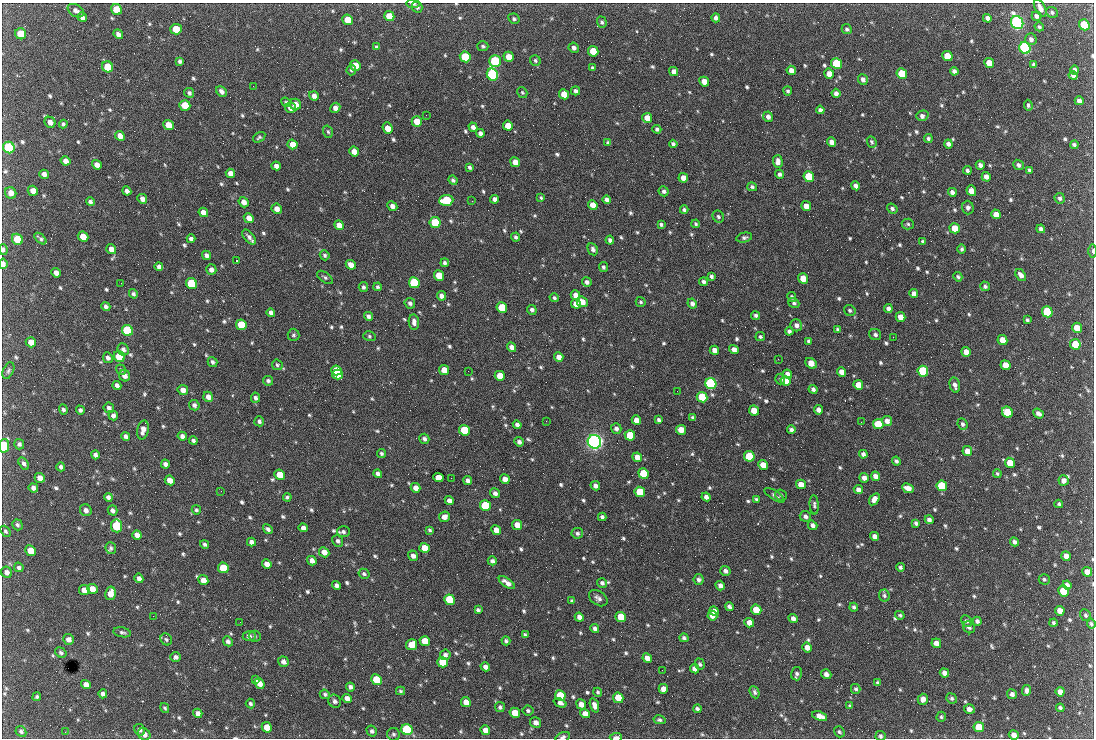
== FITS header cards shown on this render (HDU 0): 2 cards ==
NAXIS1  =                 1092 /fastest changing axis
NAXIS2  =                  736 /next to fastest changing axis

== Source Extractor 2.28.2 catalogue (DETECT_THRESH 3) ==
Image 1092 x 736 px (HDU 0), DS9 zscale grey, 1 PNG px = 1 image px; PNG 1096 x 740 px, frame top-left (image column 1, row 736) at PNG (2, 3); each listed source drawn as its Kron ellipse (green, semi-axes under 4 px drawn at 4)
Background 1860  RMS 40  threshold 120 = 3 sigma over >= 5 px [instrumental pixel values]
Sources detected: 819; of the 819, the 500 brightest by FLUX_AUTO listed and drawn (319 fainter detections omitted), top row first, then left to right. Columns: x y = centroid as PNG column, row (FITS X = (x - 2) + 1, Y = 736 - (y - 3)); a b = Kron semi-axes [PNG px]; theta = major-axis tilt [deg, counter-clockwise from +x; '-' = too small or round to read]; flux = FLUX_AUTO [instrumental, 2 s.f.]
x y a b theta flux
413 4 6 3 -7 8.1e+03
417 7 6 5 - 7.2e+03
1040 8 9 5 -62 1.6e+04
117 10 6 5 - 7.3e+04
76 11 9 6 -30 1.2e+04
1052 12 6 5 - 6.3e+03
389 16 5 5 - 5.0e+04
1036 16 5 4 - 8.5e+03
82 17 5 4 - 1.1e+04
716 18 4 4 - 1.0e+04
987 18 4 4 - 1.2e+04
514 19 6 5 - 5.6e+03
348 20 5 5 - 5.5e+04
602 22 6 4 -71 5.4e+03
1017 23 7 6 - 1.1e+06
1084 25 6 5 - 1.5e+05
1039 27 5 4 - 5.1e+03
176 29 6 5 - 4.7e+04
847 29 5 5 - 5.5e+03
21 34 6 5 - 7.3e+04
118 34 5 4 - 1.1e+04
1031 39 6 5 - 1.0e+04
483 46 5 5 - 4.9e+03
376 47 4 4 - 4.9e+03
574 48 5 4 - 9.5e+03
1025 48 6 5 - 7.5e+05
593 51 5 5 - 5.7e+04
947 56 5 5 - 5.4e+04
465 57 5 5 - 1.6e+05
509 57 5 5 - 3.7e+04
180 61 4 4 - 6.3e+03
495 61 6 5 - 2.6e+05
535 61 6 5 - 5.5e+03
989 63 5 4 - 5.5e+04
836 64 5 5 - 1.9e+05
1034 64 4 3 - 5.4e+03
355 65 6 5 - 4.4e+04
108 67 6 5 - 7.5e+04
592 68 4 3 - 4.8e+03
351 70 5 4 - 5.0e+03
791 70 5 4 - 1.9e+04
1075 70 5 4 - 1.1e+04
674 71 5 4 - 1.5e+04
954 71 4 4 - 9.7e+03
829 74 5 5 - 2.6e+04
902 74 5 5 - 8.9e+04
492 75 6 5 - 5.5e+05
1073 75 4 4 - 8.7e+03
863 79 5 5 - 1.0e+04
704 82 5 4 - 3.0e+04
253 86 2 2 - 1.9e+04
221 91 6 4 -46 1.1e+04
575 91 4 4 - 8.5e+03
788 91 4 4 - 5.3e+03
522 92 6 4 -57 4.6e+03
189 93 5 4 - 7.7e+03
836 93 5 4 - 9.8e+03
564 94 5 5 - 4.0e+04
314 96 5 4 - 1.2e+04
1079 101 4 4 - 1.1e+04
286 102 5 4 - 4.8e+03
295 104 6 5 - 2.0e+04
185 105 5 5 - 6.0e+04
1028 105 5 4 - 4.9e+03
290 108 5 5 - 1.3e+04
335 108 5 4 - 1.3e+04
820 110 4 4 - 8.8e+03
426 115 2 2 - 6.1e+03
922 116 6 5 - 1.1e+04
768 117 5 4 - 1.0e+04
647 118 5 5 - 3.0e+04
417 121 5 5 - 4.9e+04
50 122 6 5 - 1.5e+04
63 124 4 3 - 5.4e+03
168 125 5 5 - 3.7e+04
508 126 5 5 - 3.3e+04
473 127 5 4 - 1.2e+04
388 128 6 4 -68 2.8e+04
657 129 4 4 - 6.0e+03
328 132 6 4 -72 4.7e+03
480 133 4 4 - 1.1e+04
120 136 5 4 - 2.0e+04
259 137 7 4 33 5.3e+03
928 138 4 4 - 6.0e+03
831 142 5 4 - 1.6e+04
872 142 6 4 -67 5.1e+03
608 143 4 4 - 4.7e+03
292 144 5 4 - 2.6e+04
673 144 4 4 - 6.8e+03
948 144 4 4 - 9.0e+03
1074 145 4 3 - 5.2e+03
9 147 6 5 - 2.6e+05
354 152 5 4 - 2.2e+04
65 161 5 4 - 1.5e+04
778 161 6 5 - 1.6e+04
515 162 5 4 - 2.7e+04
97 165 5 4 - 1.6e+04
980 165 4 4 - 1.0e+04
1018 165 6 5 - 7.9e+03
276 166 4 4 - 1.2e+04
470 167 4 3 - 5.4e+03
967 170 4 4 - 6.6e+03
1029 170 4 3 - 6.9e+03
230 173 5 4 - 2.0e+04
44 174 5 4 - 1.2e+04
780 174 4 4 - 7.7e+03
809 177 5 5 - 1.4e+05
986 177 5 4 - 1.3e+04
683 178 5 4 - 1.8e+04
453 180 5 4 - 5.7e+03
856 186 4 4 - 1.3e+04
752 187 5 4 - 5.8e+03
33 191 5 4 - 1.9e+04
127 191 4 4 - 1.0e+04
664 191 5 5 - 7.7e+03
971 191 5 4 - 2.4e+04
952 192 5 4 - 1.0e+04
11 193 6 5 - 2.1e+04
541 198 4 3 - 4.6e+03
1060 198 5 5 - 6.8e+03
142 199 5 4 - 1.1e+04
494 199 4 4 - 1.0e+04
446 200 7 5 5 1.6e+05
607 200 4 4 - 1.0e+04
472 201 2 2 - 8.4e+03
90 202 4 4 - 7.6e+03
244 202 5 4 - 1.8e+04
593 205 5 4 - 3.2e+04
392 206 5 4 - 1.2e+04
806 206 5 4 - 3.1e+04
968 208 7 6 - 9.0e+03
277 209 5 5 - 1.7e+04
892 209 5 4 - 6.2e+03
684 210 4 4 - 9.3e+03
203 212 5 4 - 1.7e+04
996 214 5 4 - 2.6e+04
718 217 6 5 - 5.8e+03
249 218 5 4 - 2.2e+04
435 223 5 5 - 1.4e+05
661 224 4 4 - 4.9e+03
696 224 4 3 - 4.8e+03
908 224 6 5 - 5.1e+03
339 225 5 4 - 2.4e+04
955 228 5 5 - 5.4e+04
1041 229 4 4 - 8.3e+03
83 237 5 5 - 3.2e+04
249 237 9 5 -51 1.1e+04
516 237 4 4 - 6.0e+03
744 238 8 4 14 6.7e+03
17 239 6 5 - 9.6e+04
40 239 7 3 -43 6.2e+03
191 239 4 4 - 8.8e+03
610 240 4 4 - 7.4e+03
923 241 4 3 - 5.3e+03
3 249 5 4 - 7.3e+03
111 249 5 4 - 1.8e+04
593 249 6 5 - 8.6e+03
962 249 4 4 - 5.4e+03
1093 251 7 3 -90 4.8e+03
207 255 5 4 - 9.1e+03
325 255 5 4 - 5.5e+03
236 261 3 2 - 1.1e+05
445 263 4 4 - 6.6e+03
3 264 5 3 - 1.2e+04
351 265 5 4 - 2.0e+04
159 267 4 4 - 9.5e+03
603 267 5 4 - 5.7e+03
211 270 5 5 - 1.2e+04
56 273 5 4 - 1.5e+04
1021 275 6 4 -52 1.4e+04
439 276 5 5 - 5.4e+04
711 276 4 3 - 6.0e+03
325 277 9 5 -36 6.0e+03
958 277 5 4 - 5.2e+03
803 278 5 5 - 3.9e+04
587 282 5 4 - 8.6e+03
703 282 4 4 - 7.8e+03
121 283 2 2 - 9.0e+03
414 283 5 5 - 2.5e+05
192 284 6 5 - 2.0e+05
985 286 5 5 - 6.3e+03
363 287 5 4 - 5.8e+03
377 287 4 4 - 5.0e+03
914 293 4 4 - 9.8e+03
133 294 5 4 - 6.0e+03
575 295 5 4 - 1.6e+04
441 296 5 4 - 1.1e+04
792 297 5 4 - 5.8e+03
554 298 4 4 - 5.7e+03
582 302 6 5 - 2.7e+04
641 302 5 5 - 4.6e+03
410 303 5 5 - 7.6e+03
692 303 5 4 - 9.3e+03
794 303 6 4 -38 6.2e+03
576 304 5 4 - 2.4e+04
106 306 5 4 - 7.4e+03
502 307 5 5 - 8.1e+04
888 309 4 4 - 9.8e+03
532 310 5 4 - 8.6e+03
850 310 6 5 - 5.8e+03
1047 312 5 5 - 2.5e+05
271 313 4 4 - 1.1e+04
756 315 4 4 - 6.2e+03
368 316 4 4 - 8.3e+03
900 317 5 4 - 2.6e+04
1027 320 4 3 - 5.3e+03
414 322 8 5 -83 1.2e+04
241 325 5 5 - 8.6e+04
796 325 6 5 - 1.1e+04
1077 328 5 5 - 4.1e+04
838 329 4 3 - 5.3e+03
127 331 6 5 - 3.0e+05
789 331 4 4 - 7.8e+03
294 335 6 6 - 5.6e+03
875 335 6 5 - 6.7e+03
369 336 6 5 - 4.9e+03
760 337 5 4 - 5.4e+03
893 337 2 2 - 1.5e+04
1002 340 5 5 - 3.3e+04
809 341 4 3 - 5.8e+03
31 342 5 5 - 2.5e+04
1075 344 5 5 - 9.0e+04
512 347 5 4 - 1.7e+04
123 349 6 5 - 9.2e+03
734 349 5 4 - 1.5e+04
714 350 5 4 - 1.6e+04
966 352 5 4 - 2.3e+04
119 356 6 5 - 1.1e+05
559 357 5 4 - 1.9e+04
108 358 5 5 - 1.1e+04
778 359 2 2 - 1.2e+04
212 362 5 4 - 6.1e+03
811 363 6 4 -38 3.4e+04
277 365 5 5 - 5.0e+03
1005 365 5 4 - 3.4e+04
121 370 5 4 - 4.7e+03
336 370 5 4 - 6.7e+04
444 370 5 5 - 3.7e+04
8 371 9 5 65 6.4e+03
468 371 2 2 - 5.5e+03
923 371 5 5 - 2.6e+05
842 372 5 4 - 2.3e+04
787 374 4 4 - 1.3e+04
337 375 5 5 - 7.4e+04
124 376 6 5 - 1.5e+04
500 376 5 5 - 4.4e+04
780 379 5 5 - 6.5e+03
268 381 5 4 - 6.4e+03
786 381 5 4 - 2.5e+04
711 384 6 5 - 6.4e+05
117 385 5 4 - 9.3e+03
858 385 5 5 - 3.2e+04
955 385 8 5 -77 1.1e+04
813 389 4 4 - 7.5e+03
183 390 5 5 - 1.6e+04
677 391 2 2 - 5.8e+03
208 397 5 4 - 2.0e+04
702 397 5 5 - 1.6e+05
255 398 5 4 - 7.3e+03
194 405 5 5 - 8.0e+03
109 408 5 5 - 9.2e+03
63 410 5 4 - 6.1e+03
80 410 5 4 - 7.4e+03
818 410 5 4 - 1.1e+04
754 411 5 5 - 3.7e+04
1007 412 6 5 - 9.5e+04
1038 413 6 4 -37 1.1e+04
113 415 5 4 - 8.9e+03
693 417 4 3 - 6.0e+03
636 420 5 4 - 2.2e+04
659 420 4 3 - 6.6e+03
259 421 5 5 - 7.1e+03
546 421 2 2 - 6.9e+03
887 421 5 5 - 1.3e+04
861 422 2 2 - 7.0e+03
878 424 5 5 - 9.3e+04
962 424 6 4 -65 7.2e+03
517 425 4 4 - 1.0e+04
616 429 5 5 - 9.8e+03
143 430 10 5 78 1.8e+04
464 430 5 5 - 1.3e+05
681 430 5 5 - 3.2e+04
791 430 4 4 - 9.0e+03
630 435 5 5 - 1.0e+05
126 436 4 4 - 9.1e+03
182 436 5 4 - 1.1e+04
424 439 5 5 - 7.9e+03
193 441 4 3 - 7.1e+03
519 442 5 4 - 8.6e+03
594 442 7 6 - 1.5e+06
19 444 5 5 - 7.2e+03
4 446 7 5 79 1.6e+05
967 451 5 4 - 2.1e+04
381 453 4 4 - 5.4e+03
863 454 4 4 - 8.9e+03
95 455 4 4 - 8.7e+03
749 456 5 5 - 1.5e+05
637 457 5 4 - 2.7e+04
896 461 4 4 - 6.3e+03
1010 463 5 5 - 4.2e+04
24 464 7 4 -57 7.6e+03
165 464 4 4 - 9.4e+03
763 465 5 4 - 3.5e+04
61 467 4 4 - 6.9e+03
378 474 4 4 - 9.9e+03
643 474 5 5 - 1.2e+05
997 474 4 4 - 4.6e+03
280 475 5 5 - 4.3e+04
875 476 5 4 - 1.5e+04
438 477 5 4 - 4.8e+04
40 478 5 4 - 1.9e+04
451 478 2 2 - 5.0e+03
864 478 5 4 - 1.3e+04
505 479 5 4 - 2.0e+04
170 480 5 4 - 2.4e+04
1063 480 5 5 - 1.4e+04
468 481 4 4 - 1.2e+04
801 484 5 4 - 2.9e+04
595 486 5 4 - 1.0e+04
942 486 5 5 - 1.5e+05
33 488 5 4 - 1.1e+04
416 488 5 4 - 1.8e+04
908 488 6 4 -25 2.4e+04
858 490 5 4 - 1.2e+04
221 491 2 2 - 7.3e+03
640 492 5 5 - 9.0e+04
495 493 5 4 - 1.0e+04
774 495 12 4 -32 8.6e+03
781 495 6 5 - 5.0e+03
108 497 4 4 - 9.8e+03
287 497 4 4 - 5.0e+03
706 497 4 4 - 1.1e+04
756 499 3 3 - 4.6e+03
874 499 6 4 56 1.7e+04
449 501 5 4 - 1.2e+04
1059 504 4 4 - 4.8e+03
814 505 10 4 -87 6.4e+03
485 506 5 5 - 1.7e+05
86 510 6 5 - 1.1e+04
112 510 5 4 - 9.1e+03
196 510 5 4 - 5.0e+03
805 516 6 5 - 8.3e+03
444 517 5 5 - 1.7e+04
602 517 4 4 - 7.0e+03
929 520 4 4 - 9.4e+03
916 523 4 3 - 6.8e+03
17 525 6 5 - 6.2e+03
517 525 5 5 - 3.0e+04
812 525 5 4 - 9.5e+03
116 526 6 5 - 1.6e+05
303 528 5 4 - 1.2e+04
268 529 5 4 - 7.7e+03
430 530 4 3 - 4.6e+03
496 530 5 4 - 3.0e+04
5 531 6 4 -49 4.9e+03
343 532 6 5 - 7.5e+03
577 533 6 5 - 6.8e+03
137 535 5 4 - 1.4e+04
874 536 4 4 - 1.2e+04
338 541 6 5 - 8.3e+03
251 542 4 4 - 1.2e+04
1014 542 5 4 - 7.2e+03
205 544 4 4 - 6.3e+03
111 548 6 5 - 6.1e+03
425 548 5 5 - 4.6e+04
30 551 5 5 - 4.2e+04
324 552 5 4 - 1.9e+04
413 556 5 5 - 1.2e+04
1066 556 5 4 - 1.7e+04
312 561 5 4 - 1.5e+04
492 561 4 4 - 8.2e+03
267 564 5 4 - 1.8e+04
19 567 5 4 - 6.1e+03
900 567 4 4 - 6.1e+03
223 568 5 5 - 8.3e+04
725 571 5 4 - 9.8e+03
7 572 6 5 - 1.2e+04
1087 572 5 4 - 2.1e+04
364 574 5 4 - 6.1e+03
139 578 5 4 - 9.7e+03
1044 579 5 5 - 4.9e+03
203 580 5 5 - 2.4e+04
699 580 5 5 - 8.1e+03
507 583 9 4 -35 1.6e+04
602 583 5 5 - 7.8e+03
337 585 4 4 - 9.9e+03
1067 585 4 3 - 1.0e+04
720 586 5 4 - 1.2e+04
92 589 5 5 - 2.4e+04
84 590 5 5 - 2.7e+04
1064 591 5 5 - 1.2e+05
110 593 7 5 77 2.8e+04
884 595 6 5 - 6.2e+03
598 598 10 6 -35 1.1e+04
449 600 5 5 - 1.2e+05
572 601 3 3 - 4.7e+03
729 607 4 4 - 9.0e+03
854 607 4 3 - 5.3e+03
478 610 4 3 - 6.4e+03
756 610 5 5 - 6.2e+04
714 611 5 4 - 1.8e+04
1060 611 5 4 - 2.3e+04
900 615 5 4 - 4.7e+03
1085 615 6 5 - 5.2e+03
153 616 2 2 - 1.0e+04
712 616 5 5 - 2.1e+04
579 617 5 4 - 1.3e+04
621 617 5 5 - 7.5e+04
793 618 4 4 - 1.1e+04
966 621 6 5 - 7.6e+03
977 621 4 4 - 8.3e+03
240 622 2 2 - 4.7e+03
749 623 5 4 - 2.3e+04
1053 623 4 3 - 5.3e+03
1091 624 5 4 - 4.8e+03
969 627 6 5 - 8.0e+03
595 629 4 4 - 8.5e+03
122 632 9 4 -10 6.9e+03
525 635 4 3 - 5.8e+03
249 636 7 5 -1 1.0e+04
255 636 6 5 - 4.7e+03
684 638 5 4 - 6.4e+03
68 639 5 5 - 1.3e+04
166 639 6 5 - 5.6e+03
228 641 5 4 - 8.5e+03
425 641 5 5 - 5.7e+04
506 641 4 3 - 6.2e+03
936 643 5 4 - 1.9e+04
412 645 5 5 - 5.3e+04
807 647 5 4 - 1.9e+04
61 653 6 4 -34 5.9e+03
445 655 5 5 - 9.4e+03
176 657 5 5 - 8.7e+03
647 658 5 4 - 1.8e+04
283 662 6 5 - 1.1e+04
443 662 5 5 - 9.3e+04
700 664 6 4 -71 5.8e+03
485 667 5 4 - 1.2e+04
694 669 5 4 - 1.2e+04
662 670 2 2 - 6.0e+03
944 673 5 4 - 1.3e+04
797 674 7 5 76 7.7e+03
826 674 5 4 - 1.1e+04
256 680 4 3 - 4.8e+03
376 680 5 5 - 8.3e+04
878 683 4 4 - 6.6e+03
86 684 5 4 - 1.5e+04
259 684 6 4 -51 2.0e+04
350 687 4 4 - 8.5e+03
663 689 5 4 - 2.3e+04
856 689 5 4 - 5.7e+03
1027 690 5 4 - 1.1e+04
400 691 4 4 - 4.6e+03
598 692 4 3 - 5.3e+03
755 692 6 4 -67 6.7e+03
1060 692 5 4 - 1.5e+04
103 694 4 4 - 9.9e+03
325 694 5 4 - 5.5e+03
1012 694 5 4 - 9.3e+03
560 696 5 5 - 1.0e+05
37 697 4 3 - 5.1e+03
618 698 5 5 - 5.8e+04
952 698 5 5 - 5.8e+03
347 699 5 4 - 1.8e+04
923 699 5 5 - 1.2e+04
335 701 7 6 - 9.4e+03
466 702 5 4 - 3.0e+04
250 703 5 4 - 5.7e+03
560 703 7 4 -23 1.3e+04
581 704 5 4 - 2.1e+04
594 705 7 4 -71 1.4e+04
850 706 4 4 - 4.9e+03
500 707 5 5 - 6.2e+03
165 708 5 4 - 5.1e+03
1060 708 4 4 - 6.4e+03
697 709 4 3 - 6.7e+03
969 709 5 5 - 1.3e+04
528 711 5 5 - 5.5e+03
198 713 5 4 - 1.3e+04
515 713 5 5 - 4.2e+04
585 714 5 4 - 2.0e+04
820 716 8 4 -22 2.2e+04
941 717 5 4 - 4.7e+03
659 720 6 4 -13 5.9e+03
536 723 6 5 - 1.4e+04
267 727 5 5 - 3.8e+04
979 727 5 5 - 7.3e+04
140 730 6 5 - 7.6e+03
407 730 6 5 - 3.0e+05
485 730 5 4 - 1.9e+04
21 731 6 5 - 7.2e+03
372 731 5 5 - 7.0e+03
65 732 3 2 - 1.2e+04
839 732 6 5 - 4.9e+03
144 734 6 5 - 1.6e+04
394 734 6 6 - 6.8e+03
1014 735 5 4 - 1.7e+04
880 736 5 5 - 6.8e+03
563 737 8 4 19 7.6e+03
616 737 6 3 2 1.3e+04
At the frame edge (FLAGS 8, measured only in part): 10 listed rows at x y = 413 4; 3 249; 1093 251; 3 264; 4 446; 1091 624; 1014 735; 880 736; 563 737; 616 737
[319 fainter detections neither listed nor drawn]